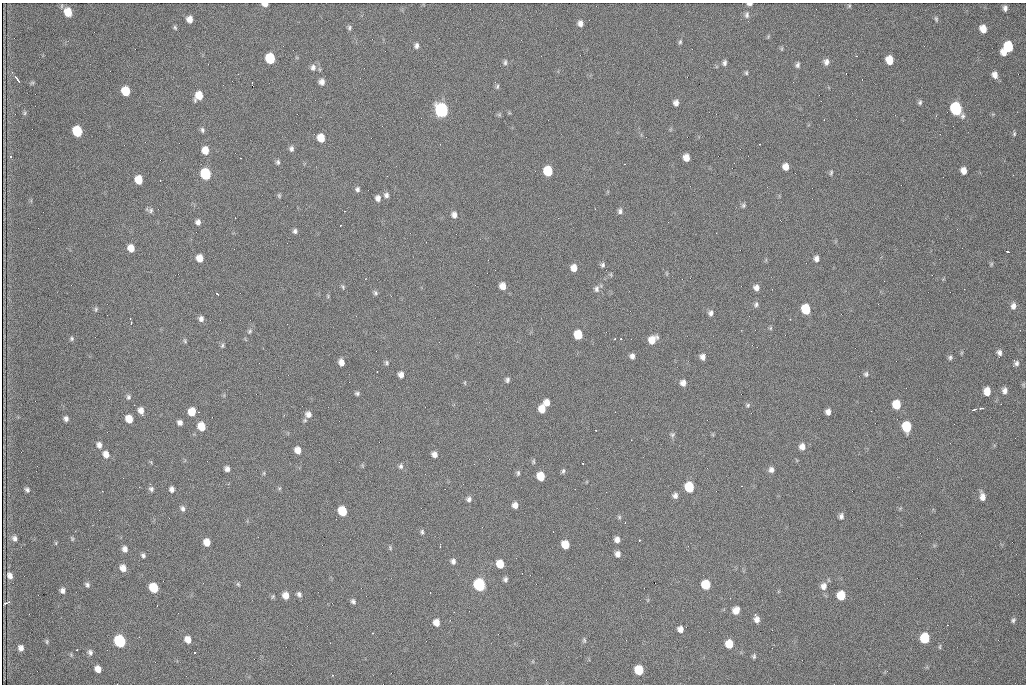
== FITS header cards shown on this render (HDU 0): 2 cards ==
NAXIS1  =                 1024 /fastest changing axis
NAXIS2  =                  682 /next to fastest changing axis

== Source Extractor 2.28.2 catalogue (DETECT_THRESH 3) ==
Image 1024 x 682 px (HDU 0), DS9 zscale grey, 1 PNG px = 1 image px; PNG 1028 x 686 px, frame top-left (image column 1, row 682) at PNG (2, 3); no overlay
Background 1960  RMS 30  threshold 90.5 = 3 sigma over >= 5 px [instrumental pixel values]
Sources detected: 221; all 221 listed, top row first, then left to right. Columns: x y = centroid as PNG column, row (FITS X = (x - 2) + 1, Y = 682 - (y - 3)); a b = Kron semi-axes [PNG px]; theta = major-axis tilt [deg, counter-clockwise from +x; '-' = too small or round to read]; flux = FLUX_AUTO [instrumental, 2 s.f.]
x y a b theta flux
265 4 5 3 - 13000
750 4 5 3 - 6600
849 6 4 4 - 2200
1005 8 5 4 - 6500
68 12 7 6 - 42000
747 15 9 6 87 7000
189 19 6 5 - 14000
936 19 8 4 -75 3500
580 23 7 6 - 9800
175 27 6 4 -63 3300
349 27 6 5 - 4000
983 29 7 6 - 23000
680 42 6 5 - 3400
416 46 7 6 - 6700
1008 47 8 7 - 83000
782 49 7 3 82 2300
1004 52 6 5 - 18000
856 56 3 2 - 1400
270 58 7 6 - 100000
889 60 7 6 - 35000
505 62 8 5 83 4300
826 62 7 6 - 9100
724 63 7 5 80 5600
797 65 7 5 80 5000
313 67 9 8 - 9200
746 73 6 4 78 3100
995 75 8 6 -68 13000
17 80 7 2 -55 6200
322 82 6 6 - 10000
32 83 6 5 - 2900
497 87 7 5 74 3900
125 91 7 6 - 60000
199 96 8 6 62 31000
821 101 2 2 - 960
920 102 6 5 - 4100
676 103 6 5 - 9200
956 109 8 7 - 290000
441 110 8 7 - 560000
24 113 6 5 - 3300
499 115 7 4 -1 2800
824 120 2 2 - 1100
202 130 7 5 -72 4500
77 131 7 6 - 110000
1014 134 6 4 76 3100
321 138 7 6 - 34000
760 144 2 2 - 1100
291 149 7 5 83 5800
205 150 7 6 - 24000
10 157 4 3 - 3000
686 157 6 5 - 19000
278 162 6 5 - 4300
786 167 6 5 - 17000
548 171 7 6 - 81000
964 171 7 5 -80 14000
831 172 7 4 83 3300
205 174 7 6 - 170000
387 176 2 2 - 910
139 180 7 6 - 40000
160 180 3 2 - 2600
357 189 7 6 - 5400
386 195 7 6 - 6700
279 196 7 4 -64 3000
378 198 7 6 - 9500
743 205 6 6 - 3700
151 210 8 7 - 6000
344 211 2 2 - 1000
620 211 7 5 84 5800
454 215 7 6 - 9300
198 222 6 5 - 7900
341 225 2 2 - 1600
295 231 6 6 - 5300
131 248 6 6 - 23000
1007 252 3 2 - 2100
200 258 6 6 - 22000
816 259 7 6 - 8800
991 264 6 4 48 2600
602 265 7 6 - 4900
574 268 7 6 - 17000
503 286 7 6 - 18000
343 287 8 5 -69 3500
756 288 6 6 - 9900
596 289 9 7 -88 7300
375 293 7 5 -59 4200
218 294 3 2 - 2500
756 304 7 6 - 5000
1013 306 8 6 83 10000
96 309 7 4 73 3200
806 309 7 6 - 83000
711 313 6 6 - 6600
201 319 7 6 - 7600
790 319 2 2 - 1000
131 323 3 2 - 2300
770 328 6 5 - 2700
249 331 8 5 43 4600
578 335 7 6 - 57000
72 338 6 5 - 3600
620 339 3 2 - 2900
652 340 9 6 39 26000
185 341 7 4 -71 2900
222 346 7 5 74 3800
999 353 7 6 - 7400
632 356 5 5 - 7900
703 357 6 6 - 9100
950 357 6 6 - 4300
341 362 7 5 -74 12000
387 363 6 6 - 3900
1016 363 7 6 - 5800
1013 366 3 2 - 4000
377 372 3 2 - 2700
866 374 7 6 - 4400
401 375 6 5 - 9800
507 380 6 5 - 4900
465 383 6 3 -89 2100
683 383 7 7 - 11000
1005 390 8 6 -82 9200
987 391 7 6 - 25000
357 393 6 5 - 4000
128 397 7 5 89 4500
547 403 6 5 - 16000
748 405 6 6 - 3500
896 405 7 6 - 49000
981 408 4 2 - 2600
542 409 7 6 - 30000
974 410 5 2 - 3100
141 411 8 6 -70 12000
192 412 7 6 - 30000
198 412 3 2 - 2600
828 412 6 5 - 10000
308 414 8 8 - 12000
66 419 6 5 - 6300
129 419 6 6 - 29000
180 422 5 5 - 8500
201 426 7 6 - 37000
907 427 8 6 -86 92000
596 430 3 2 - 3300
672 434 7 6 - 4300
99 445 8 6 -70 9200
802 447 8 7 - 12000
298 450 7 6 - 16000
106 454 8 7 - 15000
434 454 6 6 - 11000
533 461 7 4 82 2900
151 462 6 3 -71 2100
583 464 2 2 - 1100
362 465 6 4 -72 2400
401 466 8 6 88 5700
227 469 6 5 - 8200
771 470 7 6 - 7900
563 471 7 4 79 3600
264 473 6 4 89 2700
518 473 8 5 83 4200
541 476 7 6 - 42000
689 487 7 6 - 92000
279 488 6 4 -17 2400
151 489 7 6 - 5300
172 489 6 5 - 8300
27 490 6 5 - 5200
102 491 2 2 - 1100
675 495 7 6 - 7700
982 496 9 6 -79 13000
469 499 7 6 - 6800
515 505 6 6 - 12000
182 508 8 5 -80 6200
99 510 2 2 - 870
342 511 7 6 - 71000
841 516 7 5 80 6400
619 517 6 5 - 2900
422 532 6 4 -89 3500
14 538 8 7 - 8000
72 539 7 4 -64 2800
617 540 6 5 - 9700
639 540 3 2 - 5400
207 542 6 6 - 23000
56 543 6 4 -90 2100
565 544 7 6 - 35000
390 548 6 4 -71 2600
125 549 7 5 -70 9300
618 554 6 6 - 9400
143 555 6 5 - 4600
453 561 7 6 - 6600
500 564 7 6 - 32000
123 568 7 6 - 16000
10 576 7 5 -67 10000
505 579 6 5 - 5400
238 584 5 5 - 3000
87 585 6 5 - 4900
479 585 7 7 - 280000
706 585 7 6 - 66000
824 586 9 8 - 13000
154 588 7 6 - 74000
62 590 6 5 - 7200
430 592 2 2 - 1200
299 594 6 6 - 5900
286 595 7 6 - 18000
841 595 7 6 - 47000
273 596 5 4 - 2600
353 601 7 5 -51 5100
6 603 6 3 18 5900
736 610 7 6 - 18000
755 615 3 3 - 3200
757 619 7 6 - 10000
1013 620 6 5 - 4400
436 623 7 6 - 16000
947 625 3 2 - 1600
680 629 6 6 - 11000
372 633 3 2 - 2100
925 638 7 6 - 97000
188 639 7 6 - 18000
584 640 8 5 -80 3700
47 641 6 4 -89 2900
120 641 7 6 - 250000
729 644 7 6 - 35000
940 647 7 3 82 2400
21 648 6 6 - 9700
77 650 3 2 - 1800
90 652 7 6 - 6000
194 653 3 3 - 3400
754 656 7 4 74 3800
98 669 6 5 - 17000
639 670 7 6 - 66000
332 675 4 2 - 1200
At the frame edge (FLAGS 8, measured only in part): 2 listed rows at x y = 265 4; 750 4

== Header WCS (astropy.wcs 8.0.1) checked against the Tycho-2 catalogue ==
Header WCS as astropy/WCSLIB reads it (CRVAL/CRPIX/CD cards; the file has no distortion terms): RA---TAN/DEC--TAN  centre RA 07:09:20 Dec +30:56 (107.33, +30.93 deg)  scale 1.43 arcsec/px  FOV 24.4' x 16.3'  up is -93 deg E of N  parity flipped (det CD > 0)
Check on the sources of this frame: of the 60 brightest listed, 6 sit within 2.1 arcsec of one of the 11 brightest Tycho-2 stars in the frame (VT <= 12.48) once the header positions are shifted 0.25 arcsec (0.16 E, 0.19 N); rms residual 1.04 arcsec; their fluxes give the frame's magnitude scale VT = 25.15 - 2.5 log10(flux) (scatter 0.15 mag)
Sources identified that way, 6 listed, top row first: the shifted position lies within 2.1 arcsec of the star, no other Tycho-2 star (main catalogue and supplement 1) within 4.2 arcsec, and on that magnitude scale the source's flux lands within +1.5 / -3 mag of the star's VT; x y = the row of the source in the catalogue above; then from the Tycho-2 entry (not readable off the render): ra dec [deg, ICRS J2000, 3 dp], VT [Tycho-2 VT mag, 2 dp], TYC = Tycho-2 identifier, HIP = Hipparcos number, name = IAU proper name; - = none
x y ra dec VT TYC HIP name
956 109 107.215 +31.104 11.64 2438-821-1 - -
441 110 107.226 +30.900 10.76 2438-883-1 - -
77 131 107.244 +30.756 12.13 2438-718-1 - -
205 174 107.261 +30.807 12.26 2438-856-1 - -
479 585 107.445 +30.924 11.38 2438-1056-1 - -
120 641 107.478 +30.782 11.68 2438-545-1 - -